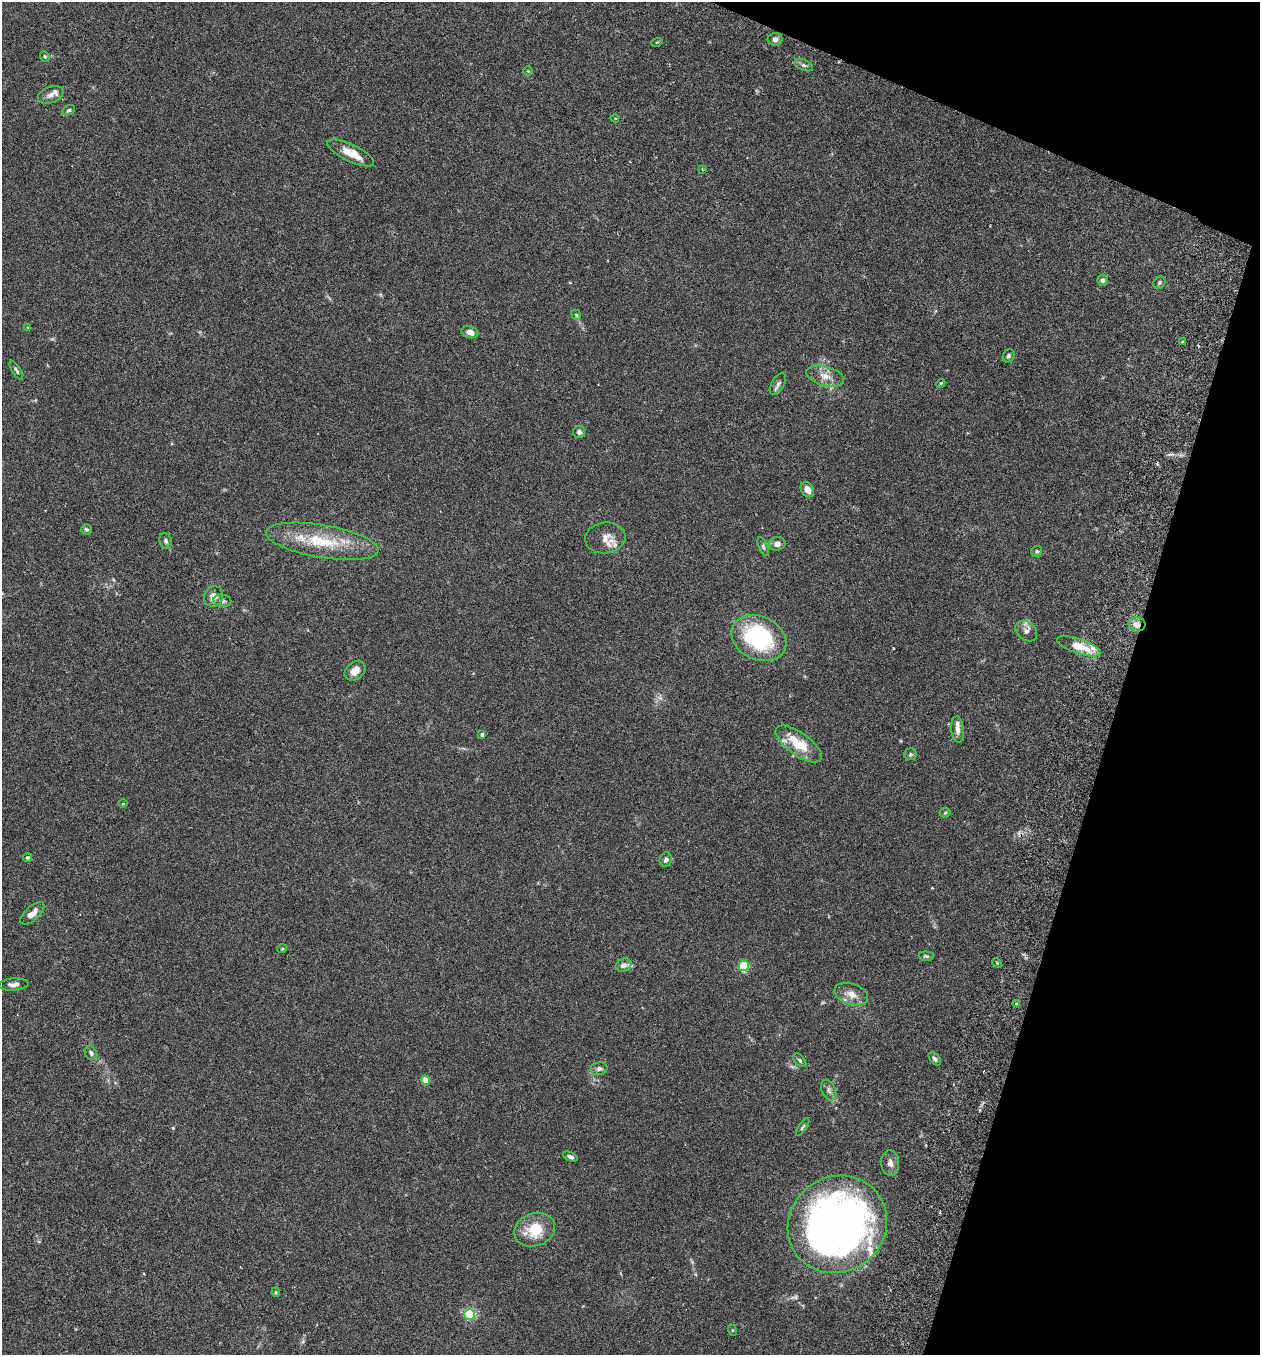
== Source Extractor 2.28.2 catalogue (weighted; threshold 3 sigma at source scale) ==
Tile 8 of 4 x 4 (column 4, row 2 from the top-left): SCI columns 3967-5224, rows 2737-4089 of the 5546 x 5470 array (HDU 1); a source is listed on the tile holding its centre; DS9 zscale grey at full resolution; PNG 1262 x 1357 px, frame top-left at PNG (2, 2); each listed source drawn as its Kron ellipse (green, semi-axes under 4 px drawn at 4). Shown black and unused: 15% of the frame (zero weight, under 3 of 6 exposures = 3% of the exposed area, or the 3 px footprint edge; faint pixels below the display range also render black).
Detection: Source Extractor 2.28.2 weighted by HDU 2 'WHT'; one run over the whole footprint, this tile lists its part. Background 0.0169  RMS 0.002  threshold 0.00799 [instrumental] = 3 sigma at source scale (4.09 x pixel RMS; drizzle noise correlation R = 1.36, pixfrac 0.8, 0.05/0.05 arcsec/px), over >= 5 px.
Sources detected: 78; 1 too faint to see at this stretch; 2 cosmic-ray / hot-pixel residue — neither listed nor drawn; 7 inside a brighter listed object's ellipse — not listed separately; the other 68 listed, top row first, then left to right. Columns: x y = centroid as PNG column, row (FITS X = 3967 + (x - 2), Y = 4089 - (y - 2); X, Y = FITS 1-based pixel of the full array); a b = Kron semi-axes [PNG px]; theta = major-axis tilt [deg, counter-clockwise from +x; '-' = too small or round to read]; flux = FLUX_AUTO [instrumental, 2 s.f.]
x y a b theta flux
775 39 7 6 - 0.65
657 42 6 3 18 0.16
45 56 5 4 - 0.25
804 65 10 5 -24 0.46
528 71 5 4 - 0.19
51 95 13 8 22 0.92
69 110 7 4 29 0.3
615 118 4 3 - 0.21
351 153 25 8 -26 3.2
702 169 3 3 - 0.13
1103 280 5 5 - 0.54
1159 283 6 5 - 0.3
576 315 5 4 - 0.25
28 328 4 4 - 0.2
470 332 8 6 -13 1.1
1182 342 4 3 - 0.18
1009 356 7 5 61 0.38
16 370 11 4 -59 0.39
825 376 19 9 -16 1.9
941 383 4 3 - 0.15
778 384 12 6 59 0.63
579 432 6 6 - 0.48
807 489 8 6 -59 1.3
86 529 5 4 - 0.31
605 538 20 15 7 2
166 541 8 6 -72 0.43
322 541 57 16 -10 9.1
777 544 8 6 10 0.95
763 547 10 4 -66 0.39
1037 551 6 5 - 0.33
214 597 10 9 - 1.4
222 601 9 6 -12 0.48
1137 624 8 7 - 1.4
1026 631 12 9 -40 0.93
759 638 28 21 -26 21
1079 646 23 7 -19 3.9
355 671 11 8 39 1.6
957 729 13 6 -84 1
482 734 4 4 - 0.47
799 744 27 11 -36 5.3
910 754 6 6 - 0.32
123 804 5 3 - 0.13
945 813 5 5 - 0.21
28 858 4 4 - 0.26
666 860 7 6 - 0.55
32 913 15 7 42 1.4
282 949 5 3 - 0.15
926 956 7 4 -2 0.29
997 963 5 3 - 0.18
624 965 8 6 23 0.72
744 966 5 5 - 12
14 984 14 6 4 0.93
851 994 17 10 -18 1.8
1016 1004 3 3 - 0.65
91 1053 7 6 - 0.47
935 1059 8 4 -48 0.43
800 1060 8 5 -46 0.34
599 1069 8 6 7 0.56
425 1080 4 4 - 3.3
829 1090 11 7 -67 0.64
803 1127 10 3 56 0.31
570 1156 8 4 -24 0.5
890 1163 12 9 -85 0.95
837 1224 51 47 37 120
535 1230 21 16 20 5.3
276 1292 4 4 - 0.2
469 1314 5 5 - 17
732 1330 6 3 -71 0.16
Overlapping masked pixels (flux is a lower limit): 1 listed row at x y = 1137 624